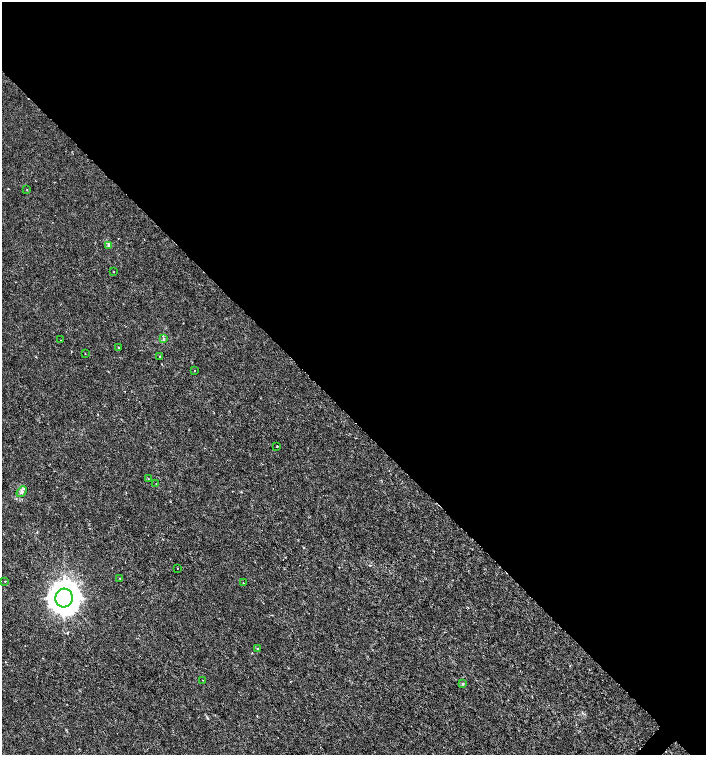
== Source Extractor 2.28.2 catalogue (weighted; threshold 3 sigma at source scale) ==
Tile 3 of 4 x 4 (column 3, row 1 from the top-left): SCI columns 3048-4455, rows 4517-6022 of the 6029 x 6029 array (HDU 1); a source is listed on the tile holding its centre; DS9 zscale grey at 2 x 2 block average (1 PNG px = mean of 2 x 2 image px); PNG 708 x 757 px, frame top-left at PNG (2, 2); each listed source drawn as its Kron ellipse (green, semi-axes under 4 px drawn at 4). Shown black and unused: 56% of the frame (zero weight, under 3 of 6 exposures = <1% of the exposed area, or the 3 px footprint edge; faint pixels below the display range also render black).
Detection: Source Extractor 2.28.2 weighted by HDU 2 'WHT'; one run over the whole footprint, this tile lists its part. Background -1.77e-04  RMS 0.001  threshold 0.00422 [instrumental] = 3 sigma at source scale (4.09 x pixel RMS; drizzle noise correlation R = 1.36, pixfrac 0.8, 0.0396/0.0396 arcsec/px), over >= 5 px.
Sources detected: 21; all 21 listed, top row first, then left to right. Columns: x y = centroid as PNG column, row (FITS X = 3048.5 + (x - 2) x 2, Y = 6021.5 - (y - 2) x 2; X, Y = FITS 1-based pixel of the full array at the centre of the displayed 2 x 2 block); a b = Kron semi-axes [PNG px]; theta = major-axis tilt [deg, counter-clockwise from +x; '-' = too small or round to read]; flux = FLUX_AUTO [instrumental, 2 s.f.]
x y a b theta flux
27 190 2 2 - 0.13
108 245 4 4 - 0.34
114 272 2 2 - 0.089
164 338 3 2 - 0.14
61 340 2 2 - 0.064
118 347 2 2 - 0.13
85 354 2 2 - 0.1
160 356 3 2 - 0.13
195 370 2 2 - 0.1
277 446 2 2 - 0.19
148 478 2 2 - 0.19
156 484 2 2 - 0.12
22 492 6 4 50 0.53
177 569 2 2 - 0.095
120 578 2 2 - 0.13
5 581 2 2 - 0.19
243 583 3 2 - 0.084
64 598 9 8 - 470
257 648 2 2 - 0.16
203 680 2 2 - 0.093
463 684 3 3 - 0.22
Diffuse or blended objects may show on this block-average render without a row.